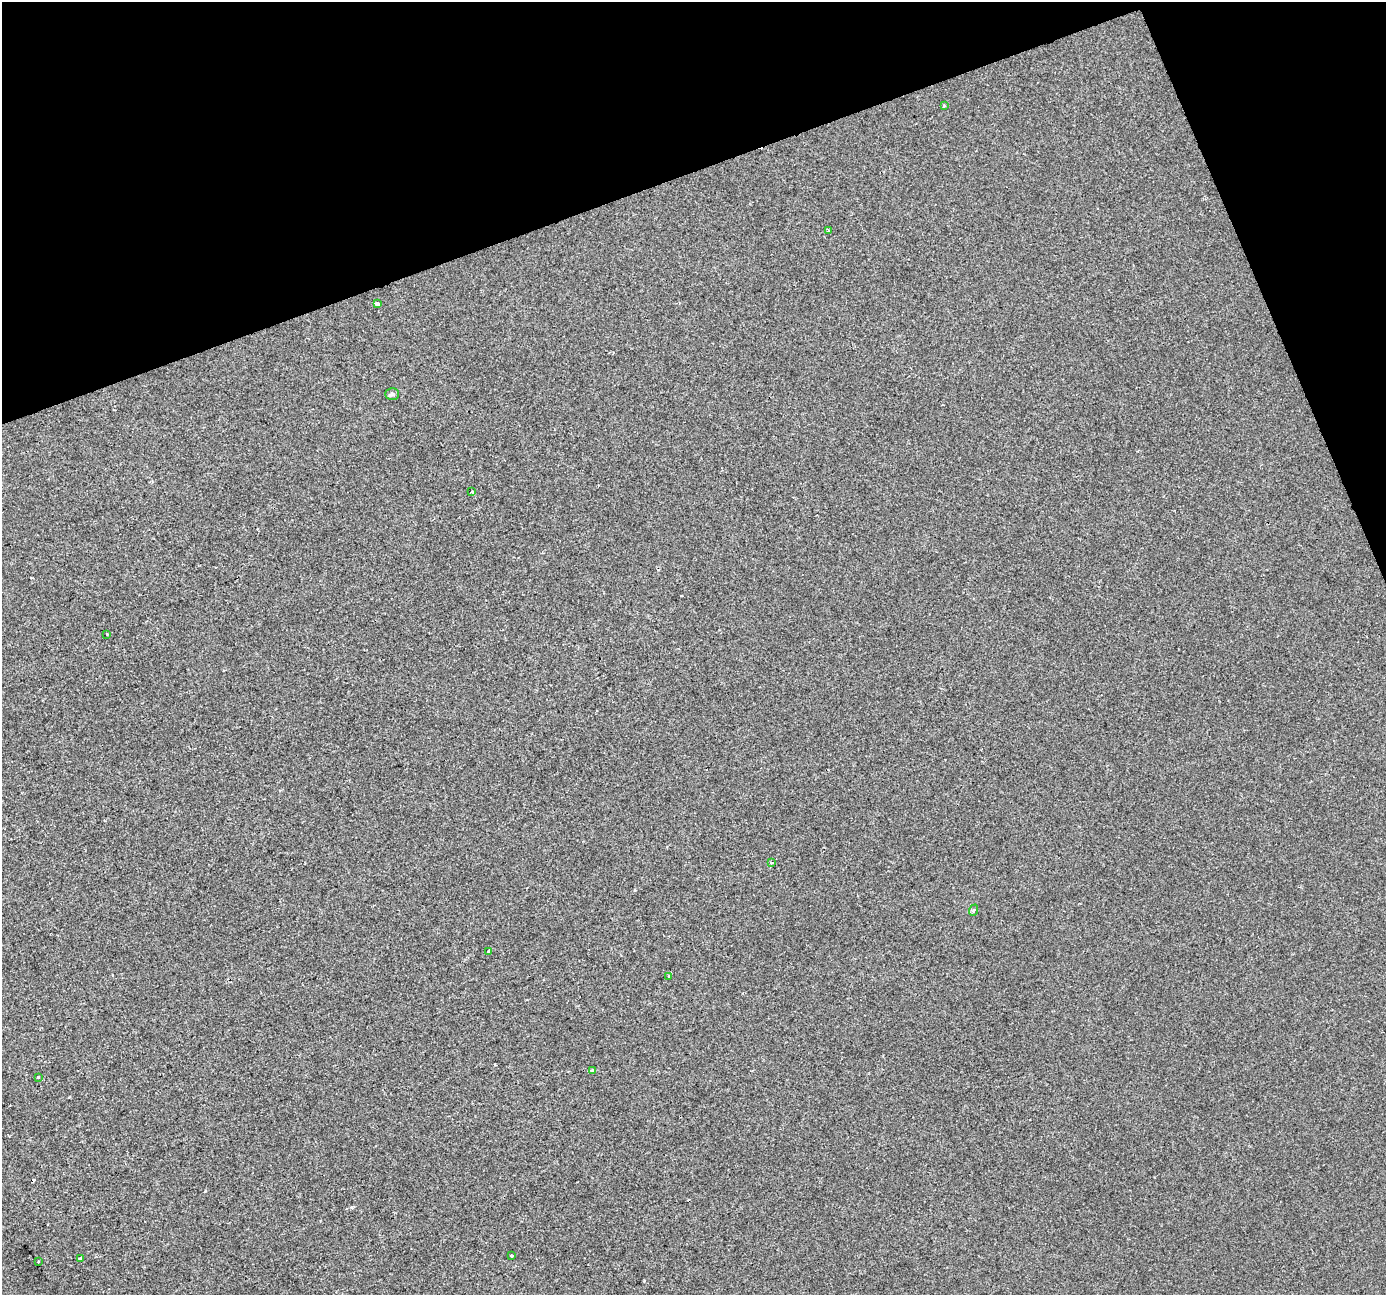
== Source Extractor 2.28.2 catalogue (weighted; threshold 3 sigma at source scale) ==
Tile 3 of 4 x 4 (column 3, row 1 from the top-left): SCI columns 2770-4153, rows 4012-5304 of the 5537 x 5381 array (HDU 1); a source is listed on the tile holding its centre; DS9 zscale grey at full resolution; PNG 1388 x 1297 px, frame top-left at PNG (2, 2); each listed source drawn as its Kron ellipse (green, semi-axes under 4 px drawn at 4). Shown black and unused: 18% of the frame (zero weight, under 2 of 3 exposures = <1% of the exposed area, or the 3 px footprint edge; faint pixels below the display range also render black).
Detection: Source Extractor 2.28.2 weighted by HDU 2 'WHT'; one run over the whole footprint, this tile lists its part. Background -4.76e-04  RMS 0.0042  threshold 0.019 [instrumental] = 3 sigma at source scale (4.5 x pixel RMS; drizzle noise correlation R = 1.50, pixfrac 1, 0.0396/0.0396 arcsec/px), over >= 5 px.
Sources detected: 17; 2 cosmic-ray / hot-pixel residue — neither listed nor drawn; the other 15 listed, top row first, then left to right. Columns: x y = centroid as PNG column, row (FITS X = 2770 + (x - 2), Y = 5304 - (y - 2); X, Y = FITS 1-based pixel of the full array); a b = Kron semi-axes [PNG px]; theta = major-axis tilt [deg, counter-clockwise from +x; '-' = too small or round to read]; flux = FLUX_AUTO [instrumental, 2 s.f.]
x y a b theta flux
944 106 3 3 - 0.5
828 231 4 3 - 0.52
377 304 4 4 - 4.5
392 394 7 5 -1 0.85
471 491 3 2 - 0.5
107 634 3 3 - 0.5
771 863 3 3 - 2.7
974 910 6 3 69 0.53
489 952 3 3 - 2.4
669 976 3 3 - 0.47
593 1070 4 3 - 1.5
38 1077 3 3 - 0.53
512 1256 3 3 - 0.99
81 1258 3 3 - 2.8
38 1261 3 3 - 1.3
Unlisted compact peaks at least as high as the median listed source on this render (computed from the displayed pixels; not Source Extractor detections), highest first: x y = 352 1207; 205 1191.